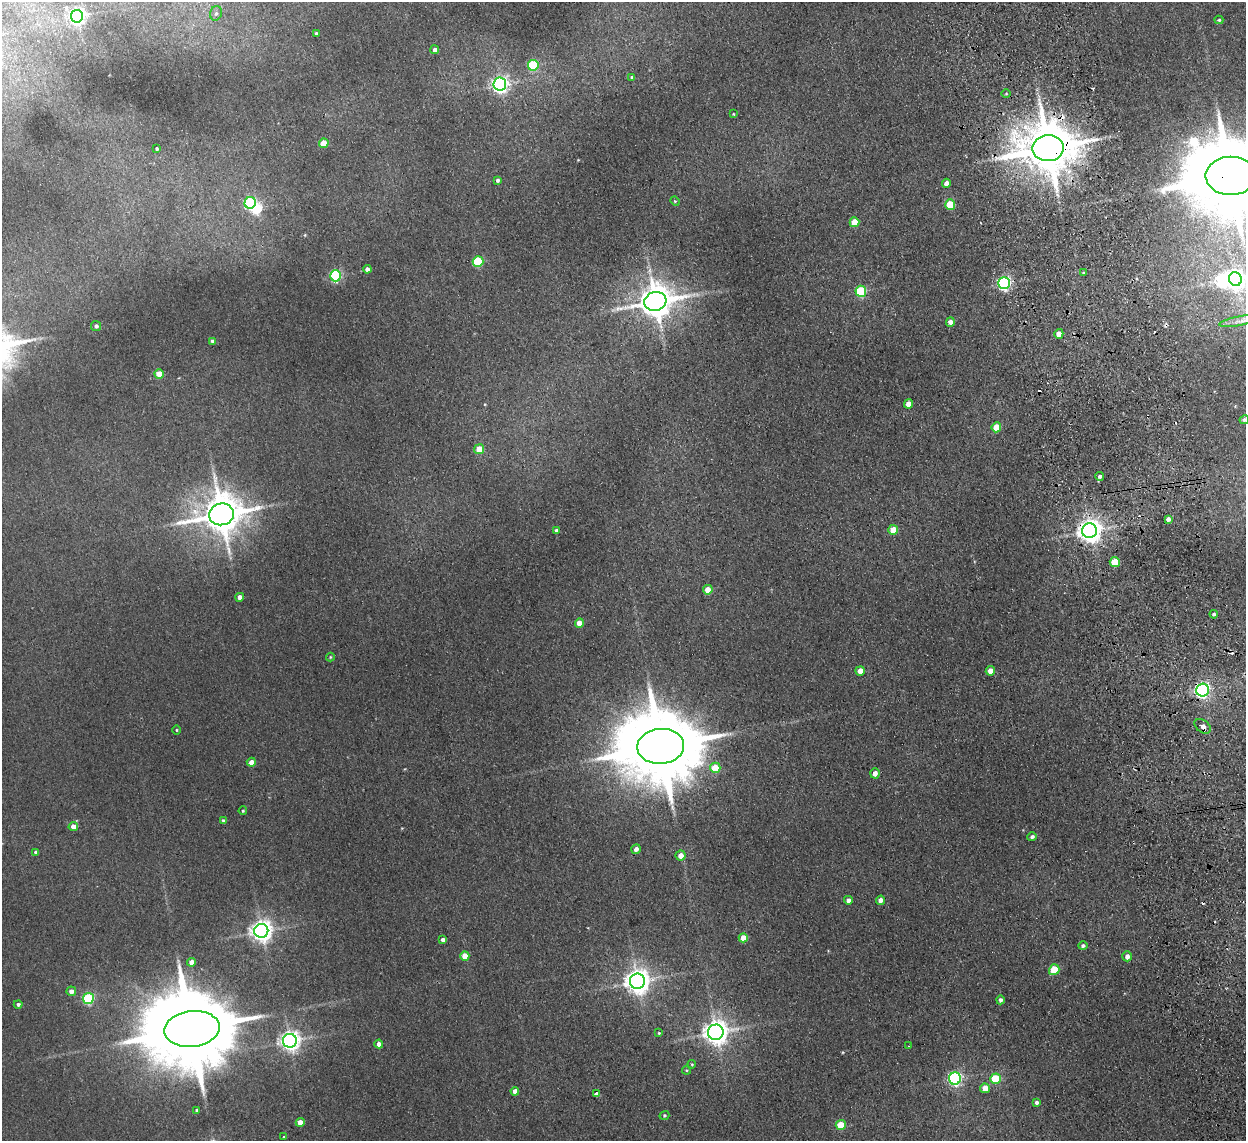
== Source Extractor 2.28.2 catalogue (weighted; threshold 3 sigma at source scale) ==
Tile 6 of 4 x 4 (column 2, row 2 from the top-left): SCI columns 1297-2540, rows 2432-3570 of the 5079 x 4977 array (HDU 1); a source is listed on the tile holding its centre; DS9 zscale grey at full resolution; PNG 1248 x 1143 px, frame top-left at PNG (2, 2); each listed source drawn as its Kron ellipse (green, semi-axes under 4 px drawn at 4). Shown black and unused: <1% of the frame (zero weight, under 2 of 3 exposures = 3% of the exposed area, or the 3 px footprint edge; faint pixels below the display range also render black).
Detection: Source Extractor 2.28.2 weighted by HDU 2 'WHT'; one run over the whole footprint, this tile lists its part. Background 0.072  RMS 0.01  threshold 0.0452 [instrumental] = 3 sigma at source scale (4.5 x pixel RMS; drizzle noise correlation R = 1.50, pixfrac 1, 0.05/0.05 arcsec/px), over >= 5 px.
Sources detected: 109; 2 inside a brighter object's white glare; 7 cosmic-ray / hot-pixel residue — neither listed nor drawn; the other 100 listed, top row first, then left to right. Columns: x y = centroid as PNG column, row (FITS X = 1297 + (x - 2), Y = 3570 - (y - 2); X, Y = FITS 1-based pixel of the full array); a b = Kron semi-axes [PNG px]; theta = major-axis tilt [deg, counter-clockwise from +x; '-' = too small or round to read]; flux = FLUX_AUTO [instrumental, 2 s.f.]
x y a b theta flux
216 13 7 6 - 2.6
77 16 6 6 - 380
1219 20 4 4 - 1.4
316 33 3 3 - 1.3
435 50 4 4 - 4.3
533 65 5 5 - 68
632 77 4 4 - 1.8
500 84 6 6 - 370
1006 94 5 3 - 0.99
733 114 4 3 - 0.83
324 143 5 4 - 19
1048 148 15 13 2 6600
157 149 3 3 - 1.8
1231 176 25 19 0 17000
497 180 4 3 - 2.3
946 183 4 4 - 6.1
675 201 5 4 - 1.1
250 203 6 5 - 100
950 204 5 5 - 31
854 222 5 5 - 25
478 261 5 5 - 67
367 269 4 4 - 4.6
1083 273 3 3 - 1.3
336 276 5 5 - 130
1235 279 7 6 - 600
1004 283 6 6 - 190
861 291 5 5 - 75
655 301 11 9 15 2300
1241 321 23 4 11 7.4
950 322 4 4 - 4.9
96 326 5 5 - 2.8
1059 334 5 4 - 9.3
213 341 4 3 - 3.1
159 374 4 4 - 20
908 404 4 4 - 7.6
1244 420 5 4 - 1.7
996 427 5 5 - 18
479 449 5 4 - 16
1100 476 4 4 - 2.6
221 514 12 11 - 3200
1168 519 4 4 - 4.5
893 530 5 5 - 22
556 531 4 4 - 2.9
1090 531 7 7 - 950
1115 562 5 5 - 32
708 590 5 5 - 10
240 597 4 4 - 6.4
1214 614 4 3 - 2.2
579 623 4 4 - 11
330 657 4 4 - 0.85
860 671 5 4 - 8.8
990 671 5 4 - 8.3
1202 690 6 6 - 280
1203 726 9 6 -37 6.4
177 730 4 3 - 0.9
661 746 23 17 4 16000
251 762 4 4 - 7.5
715 768 5 5 - 24
875 773 5 4 - 5
243 811 4 3 - 1.2
223 820 4 3 - 1.7
73 827 4 4 - 9
1032 837 4 4 - 2.4
636 849 5 4 - 4.2
36 852 4 3 - 2.7
681 855 5 5 - 8.4
848 900 4 4 - 4.1
880 900 4 4 - 5.9
261 931 7 7 - 730
743 938 5 4 - 13
443 940 4 4 - 4.1
1083 946 4 4 - 2.4
465 956 5 4 - 15
1127 956 5 5 - 4.7
191 962 4 4 - 7.6
1054 970 5 5 - 32
637 981 7 7 - 1100
71 991 5 4 - 5.5
88 998 5 5 - 97
1000 1000 4 4 - 2.6
18 1004 4 4 - 2.4
192 1029 28 18 6 20000
716 1032 8 7 - 970
659 1033 4 3 - 1.1
290 1041 7 7 - 600
379 1044 4 4 - 4.5
909 1046 2 2 - 0.66
692 1064 4 3 - 1.1
686 1070 4 3 - 0.94
955 1079 6 6 - 190
996 1079 5 5 - 44
985 1088 5 5 - 14
515 1091 4 4 - 6.8
596 1094 4 3 - 2.7
1036 1102 4 4 - 2.8
197 1110 3 3 - 2.2
664 1115 5 4 - 1.3
300 1122 4 4 - 10
841 1125 5 5 - 30
284 1137 3 2 - 1.7
Overlapping masked pixels (flux is a lower limit): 5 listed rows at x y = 1048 148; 1231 176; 1090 531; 1202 690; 1203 726
Isophote crosses this tile's border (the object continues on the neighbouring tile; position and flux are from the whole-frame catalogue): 3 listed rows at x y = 1231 176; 1241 321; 1244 420